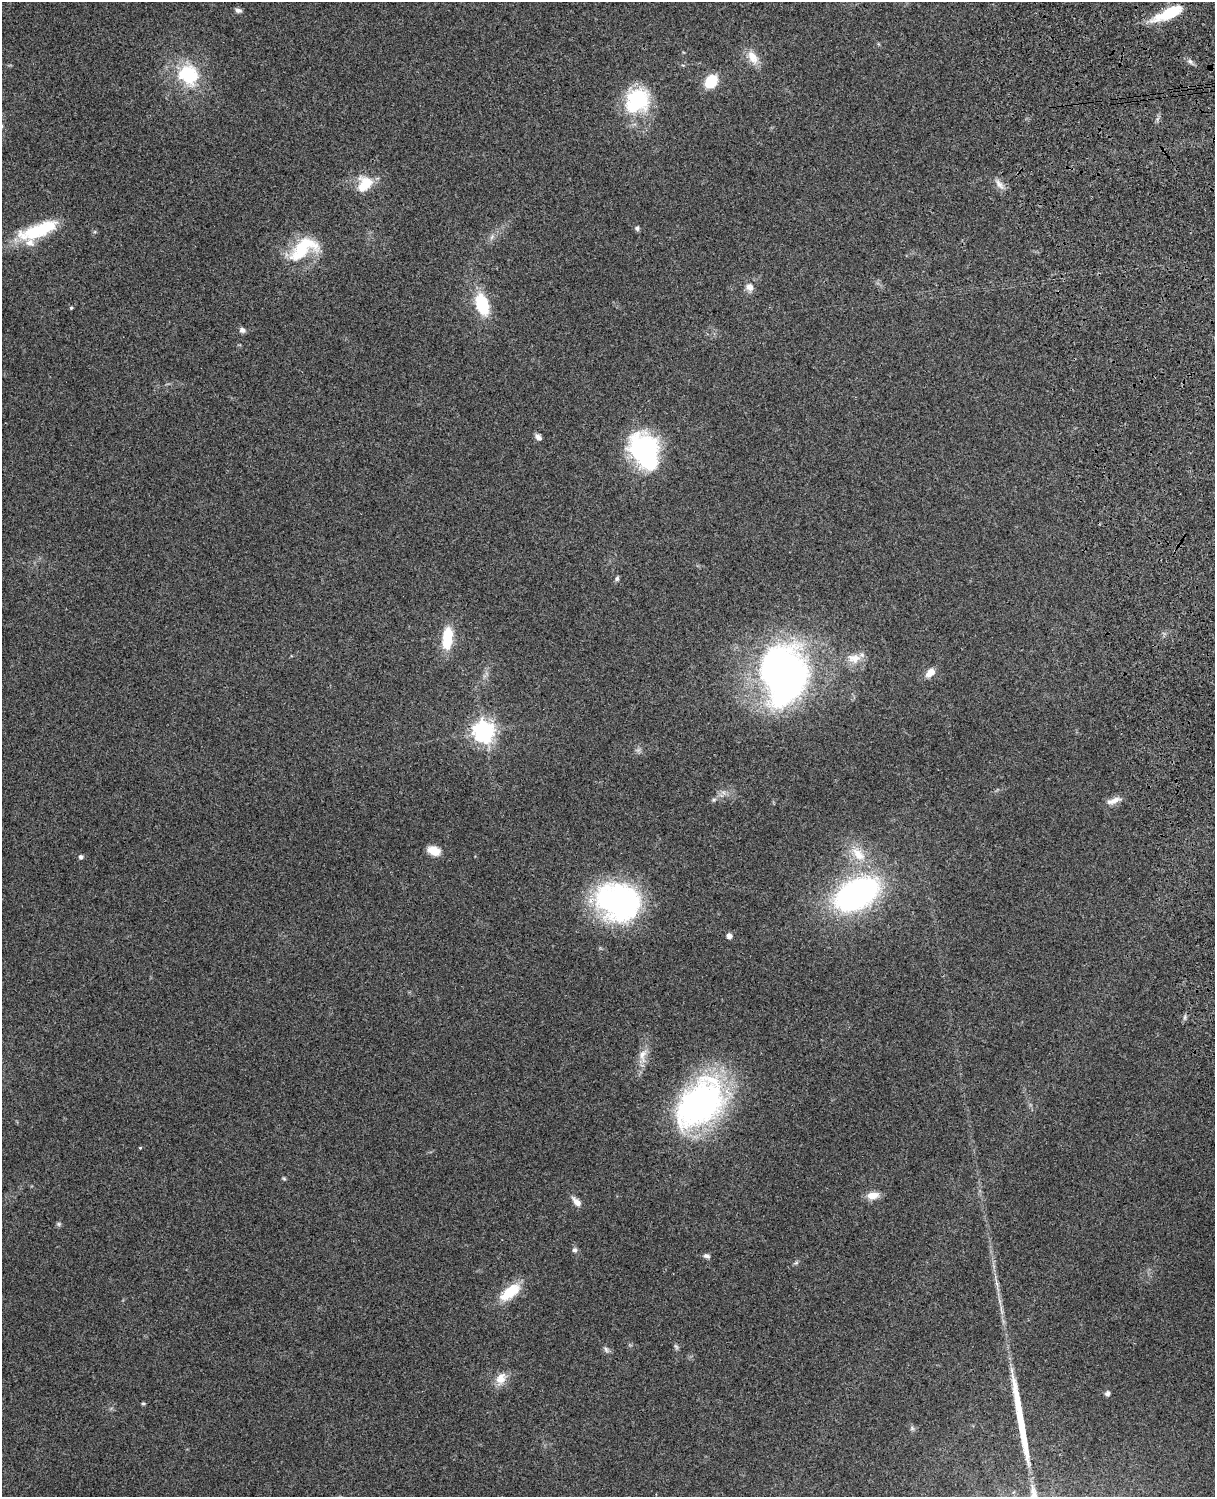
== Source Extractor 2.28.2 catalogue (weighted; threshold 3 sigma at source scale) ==
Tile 6 of 4 x 3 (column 2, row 2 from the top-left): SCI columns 1331-2543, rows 1661-3155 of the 5089 x 4928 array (HDU 1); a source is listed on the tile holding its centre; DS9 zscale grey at full resolution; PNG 1217 x 1499 px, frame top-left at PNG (2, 2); no overlay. Shown black and unused: <1% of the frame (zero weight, under 3 of 4 exposures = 6% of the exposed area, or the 3 px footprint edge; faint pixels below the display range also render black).
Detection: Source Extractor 2.28.2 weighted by HDU 2 'WHT'; one run over the whole footprint, this tile lists its part. Background 0.228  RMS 0.0083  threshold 0.0375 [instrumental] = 3 sigma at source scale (4.5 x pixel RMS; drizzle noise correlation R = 1.50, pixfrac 1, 0.05/0.05 arcsec/px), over >= 5 px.
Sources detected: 54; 2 inside a brighter object's white glare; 1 long thin detection or spike segment (spike, bleed or trail) — not listed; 1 inside a brighter listed object's ellipse — not listed separately; the other 50 listed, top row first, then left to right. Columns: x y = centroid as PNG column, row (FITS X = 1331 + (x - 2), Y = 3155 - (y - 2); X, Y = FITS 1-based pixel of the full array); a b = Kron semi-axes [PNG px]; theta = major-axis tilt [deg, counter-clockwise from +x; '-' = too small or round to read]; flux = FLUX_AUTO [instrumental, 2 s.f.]
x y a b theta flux
238 10 8 5 -8 2.6
1169 13 35 10 24 31
752 57 18 11 -57 11
1190 61 6 6 - 2
188 75 31 26 -49 44
711 81 13 9 50 25
639 99 34 25 -44 48
2 126 6 4 -71 1.3
365 184 21 15 56 19
999 184 17 7 -53 5.5
637 228 6 6 - 1.8
37 231 48 16 20 45
492 237 8 4 54 2.2
303 248 41 20 36 42
749 287 11 9 -52 5.1
482 304 21 12 -72 39
71 308 4 3 - 1.1
242 330 7 7 - 2.6
538 437 9 6 -37 3.3
646 450 42 24 -74 100
617 579 7 5 86 1.6
447 638 25 11 85 27
854 658 19 13 -2 11
930 672 12 8 43 7.2
783 674 60 44 -81 360
484 732 7 7 - 550
714 799 6 4 19 1.4
1114 801 21 7 17 6.3
434 851 11 8 -21 14
858 854 24 13 -47 18
80 857 5 5 - 2.1
857 894 27 16 29 310
618 902 46 37 -18 170
729 936 5 4 - 5.7
643 1055 20 11 87 9.7
700 1104 56 36 46 250
140 1148 4 4 - 0.67
284 1179 6 4 -20 1
872 1196 15 9 10 8.4
577 1202 13 7 -48 5.9
59 1224 6 5 - 1.4
574 1250 6 6 - 2.4
706 1256 9 5 -16 2.3
796 1263 7 4 19 1.3
510 1292 28 12 38 25
676 1347 9 5 -56 1.6
606 1349 9 5 -63 2.1
501 1378 16 12 63 10
1107 1393 6 6 - 2.3
143 1403 4 4 - 1.3
Isophote crosses this tile's border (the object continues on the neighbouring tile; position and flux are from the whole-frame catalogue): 1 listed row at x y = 2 126